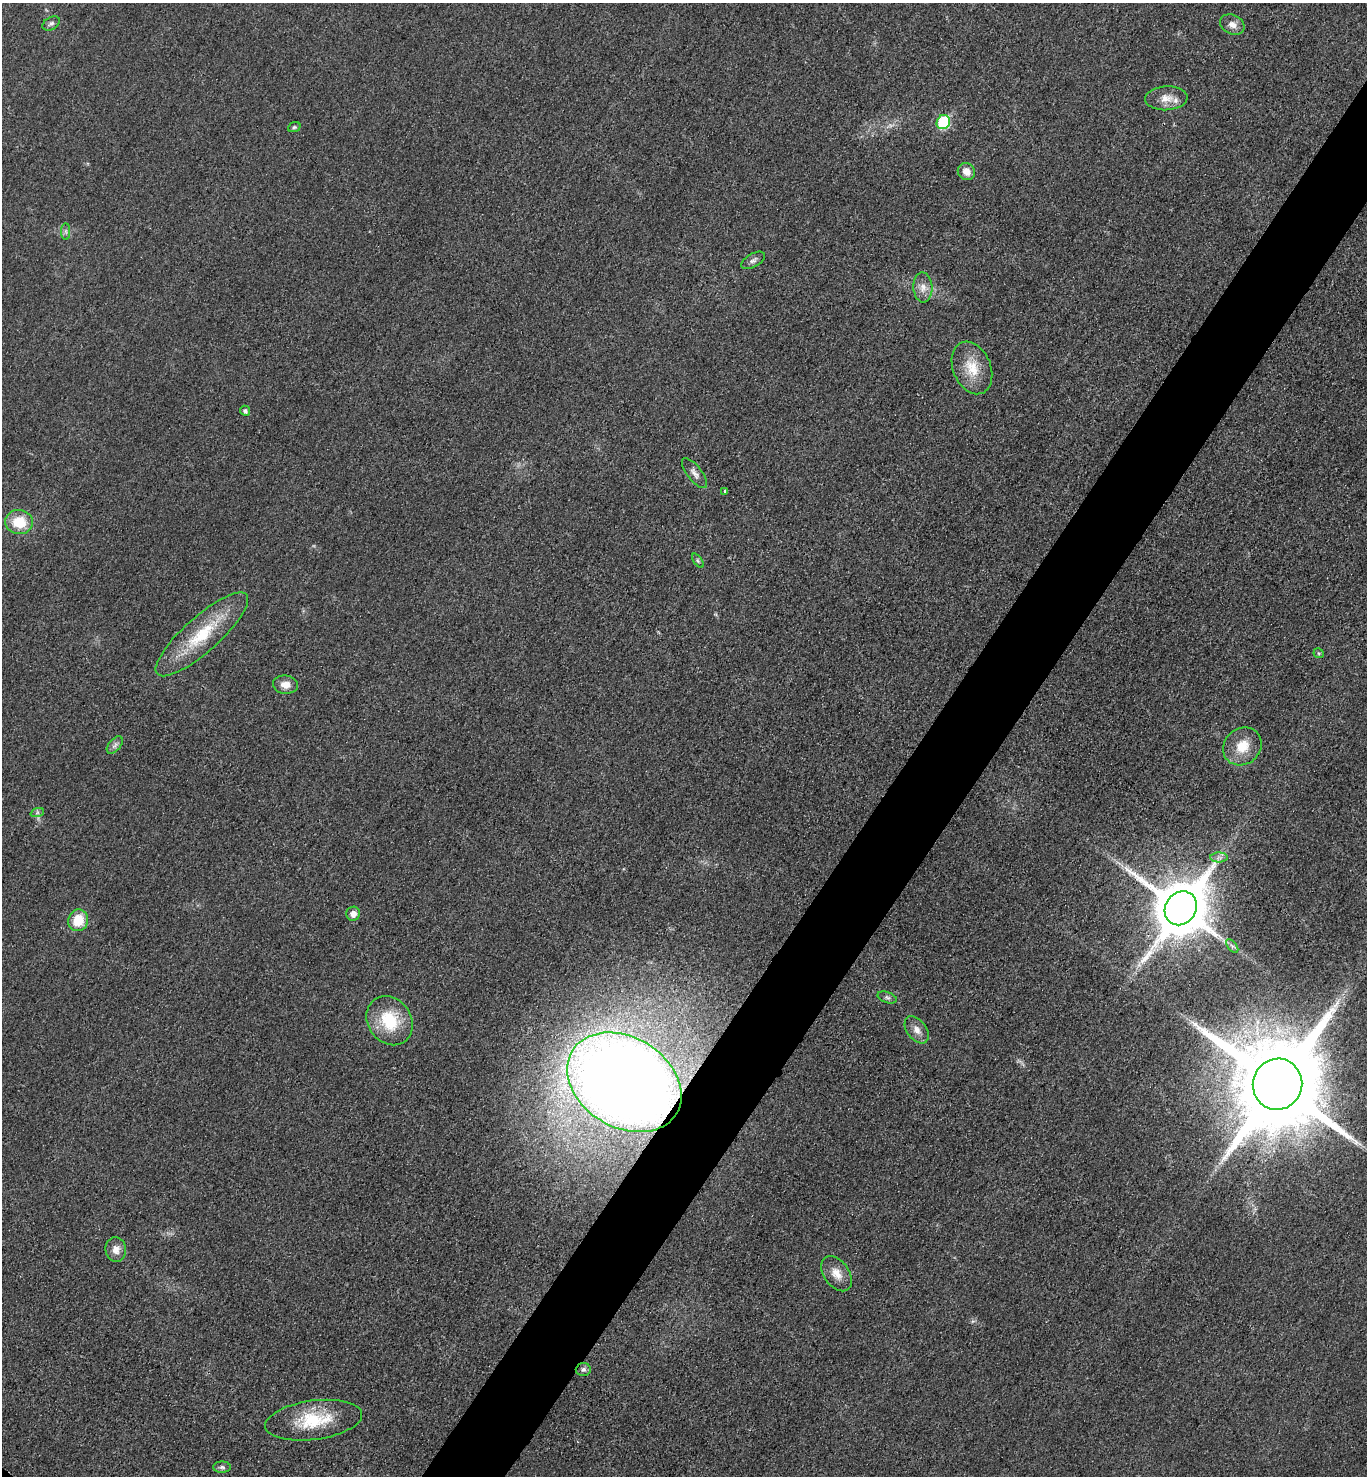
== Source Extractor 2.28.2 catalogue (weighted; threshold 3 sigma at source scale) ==
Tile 10 of 4 x 4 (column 2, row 3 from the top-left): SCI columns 1528-2892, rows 1486-2959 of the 5923 x 5917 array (HDU 1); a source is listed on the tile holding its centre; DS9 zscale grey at full resolution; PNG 1369 x 1478 px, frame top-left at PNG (2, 3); each listed source drawn as its Kron ellipse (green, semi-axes under 4 px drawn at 4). Shown black and unused: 5% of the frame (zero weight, under 3 of 4 exposures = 1% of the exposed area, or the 3 px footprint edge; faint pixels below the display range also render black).
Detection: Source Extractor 2.28.2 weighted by HDU 2 'WHT'; one run over the whole footprint, this tile lists its part. Background 0.0209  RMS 0.0058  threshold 0.0262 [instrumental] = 3 sigma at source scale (4.5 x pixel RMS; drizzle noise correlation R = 1.50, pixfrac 1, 0.05/0.05 arcsec/px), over >= 5 px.
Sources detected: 37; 1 inside a brighter listed object's ellipse — not listed separately; the other 36 listed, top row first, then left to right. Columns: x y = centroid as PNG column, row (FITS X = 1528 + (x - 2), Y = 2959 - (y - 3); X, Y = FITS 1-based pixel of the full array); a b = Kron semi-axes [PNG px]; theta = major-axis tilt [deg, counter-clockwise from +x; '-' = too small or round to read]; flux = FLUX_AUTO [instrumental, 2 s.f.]
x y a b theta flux
51 23 9 6 30 1.7
1232 25 13 9 -25 4.1
1166 98 21 12 3 7.1
943 122 7 6 - 41
294 127 6 5 - 0.96
966 171 9 8 - 4.8
66 231 8 4 -90 1.4
753 260 13 6 30 2.3
923 287 15 9 -87 5.1
972 368 27 19 -68 16
245 411 5 5 - 1.5
694 473 18 7 -52 3.3
725 491 3 3 - 4.1
19 522 14 12 -5 16
698 561 8 4 -55 0.97
202 634 60 17 42 33
1319 653 5 5 - 0.74
285 685 13 9 -4 5.1
115 745 10 6 49 2
1242 746 20 18 41 13
37 813 7 4 19 1.2
1219 857 9 5 -1 2.1
1181 908 18 15 55 3800
353 914 7 6 - 4.3
78 920 11 10 - 13
1232 946 8 4 -53 1.4
887 997 10 5 -19 1.6
390 1021 26 21 -55 27
917 1030 15 9 -53 4.4
624 1082 61 45 -31 1100
1277 1084 25 24 - 13000
116 1250 12 10 -84 4.8
837 1274 20 12 -54 7.5
583 1369 7 6 - 2
314 1420 49 19 8 29
222 1467 9 5 -1 1.6
Overlapping masked pixels (flux is a lower limit): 1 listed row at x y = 624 1082